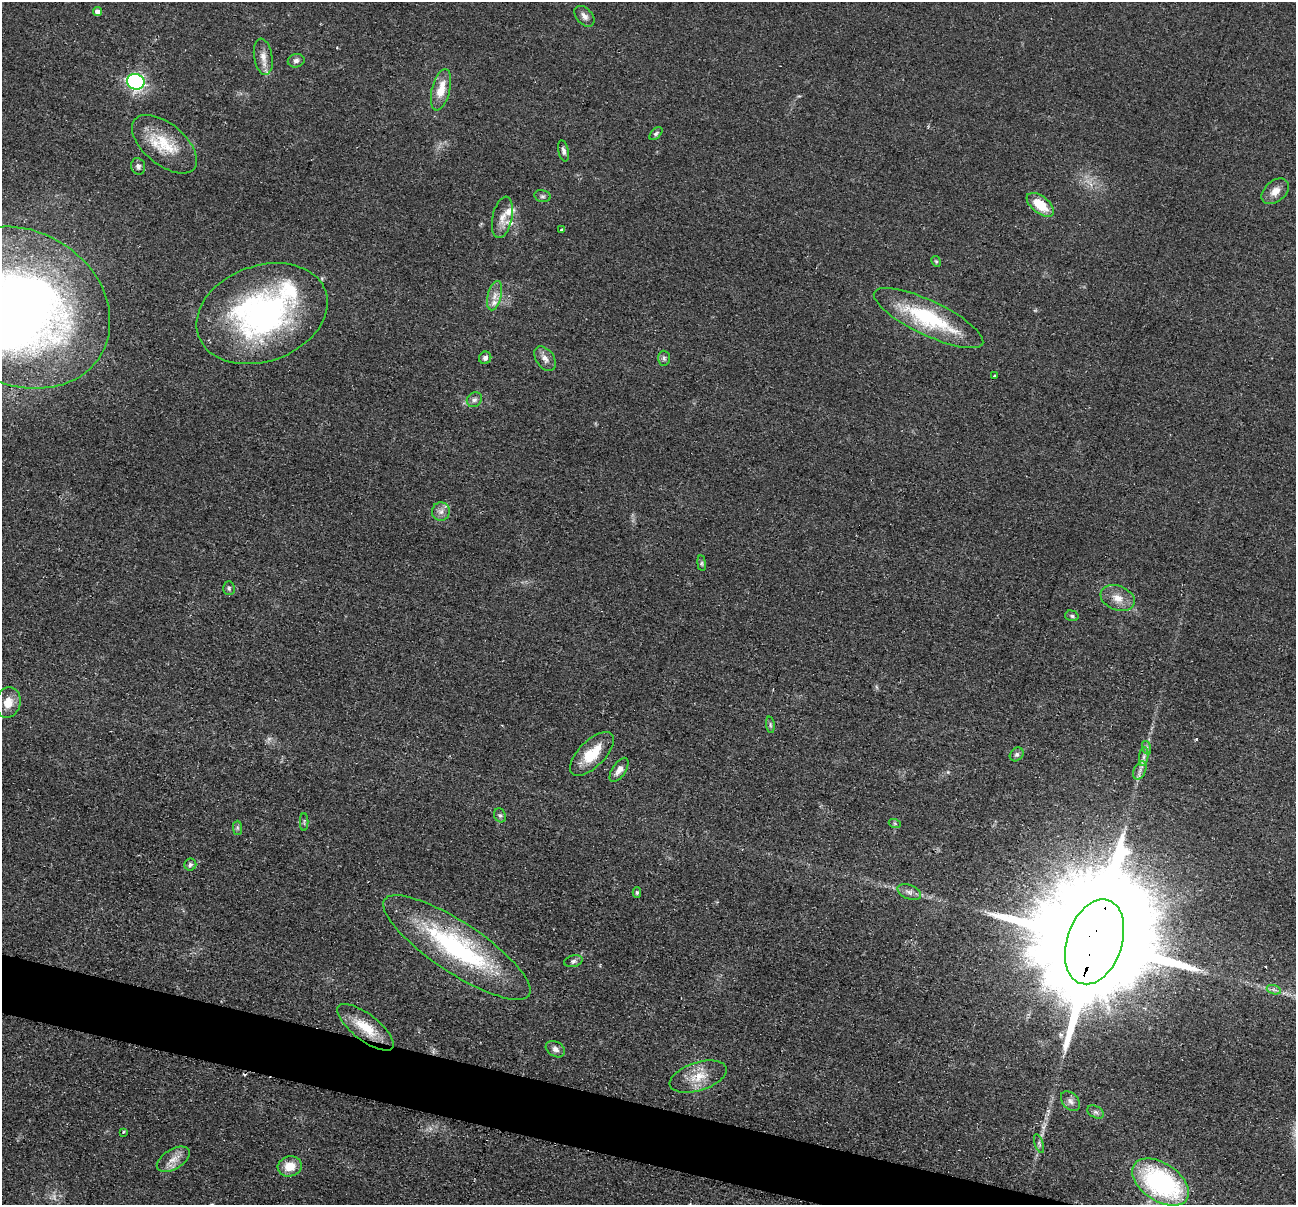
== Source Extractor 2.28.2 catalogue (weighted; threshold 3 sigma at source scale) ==
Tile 6 of 4 x 4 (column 2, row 2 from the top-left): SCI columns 1304-2597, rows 2666-3868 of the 5195 x 5211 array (HDU 1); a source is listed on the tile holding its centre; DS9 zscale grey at full resolution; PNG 1298 x 1207 px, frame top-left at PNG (2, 2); each listed source drawn as its Kron ellipse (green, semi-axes under 4 px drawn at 4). Shown black and unused: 4% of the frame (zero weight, under 2 of 3 exposures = <1% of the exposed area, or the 3 px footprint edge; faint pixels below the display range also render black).
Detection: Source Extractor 2.28.2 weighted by HDU 2 'WHT'; one run over the whole footprint, this tile lists its part. Background 0.0452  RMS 0.0086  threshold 0.0386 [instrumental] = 3 sigma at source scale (4.5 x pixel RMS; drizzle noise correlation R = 1.50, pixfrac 1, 0.05/0.05 arcsec/px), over >= 5 px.
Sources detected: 67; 2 too faint to see at this stretch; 2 cosmic-ray / hot-pixel residue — neither listed nor drawn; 4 inside a brighter listed object's ellipse — not listed separately; the other 59 listed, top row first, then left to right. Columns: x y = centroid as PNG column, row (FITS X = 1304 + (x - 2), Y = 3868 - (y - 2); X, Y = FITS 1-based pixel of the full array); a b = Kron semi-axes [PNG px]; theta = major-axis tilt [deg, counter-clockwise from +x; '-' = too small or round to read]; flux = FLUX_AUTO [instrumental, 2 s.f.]
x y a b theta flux
97 12 4 4 - 4.3
584 16 12 7 -47 4.5
263 57 18 9 -80 8.5
296 61 8 6 12 2.9
136 82 9 7 -20 220
441 90 21 9 76 15
656 133 8 4 44 1.8
164 144 38 20 -40 35
563 151 11 5 -78 3
138 166 8 7 - 3
1275 191 15 10 40 8.4
542 196 8 6 -14 2.1
1040 205 16 8 -38 22
502 217 21 10 78 8.8
561 230 3 3 - 1.5
936 261 6 4 -64 1.4
495 296 15 7 76 6.4
21 308 93 76 -30 750
262 314 67 48 20 240
928 318 60 17 -26 79
485 358 6 6 - 2.7
664 358 7 6 - 2.1
545 359 14 9 -55 5.5
994 376 3 3 - 1.9
474 400 8 7 - 2.8
441 512 9 9 - 4.8
702 563 8 4 -82 1.4
229 588 7 5 -89 1.5
1118 598 18 12 -21 11
1072 616 7 5 -15 1.8
8 702 15 12 75 11
770 725 8 4 -82 1.6
1147 748 7 4 -72 1.8
592 754 28 13 45 25
1017 754 8 6 45 2.5
1144 757 9 4 81 3
619 770 14 6 56 5.9
1140 770 10 6 65 3.7
500 815 7 5 -67 2
304 822 9 2 90 0.79
895 824 6 4 -20 1.3
237 828 7 4 -89 1.7
190 864 6 6 - 2.1
637 892 5 4 - 1.4
909 892 12 7 -22 4.2
1094 942 44 27 71 47000
457 948 87 25 -33 150
573 961 9 5 12 2.4
1274 990 7 4 -19 2.2
365 1027 34 13 -37 25
555 1049 10 7 -31 4.2
698 1077 29 14 18 18
1070 1101 11 8 -47 4.1
1096 1112 9 5 -27 2.6
123 1132 3 3 - 2.1
1039 1144 9 4 -72 2
173 1159 18 10 31 9
290 1166 12 10 13 13
1161 1182 32 19 -33 140
Overlapping masked pixels (flux is a lower limit): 1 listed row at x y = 1094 942
Isophote crosses this tile's border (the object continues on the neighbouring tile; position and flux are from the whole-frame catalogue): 1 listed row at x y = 21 308